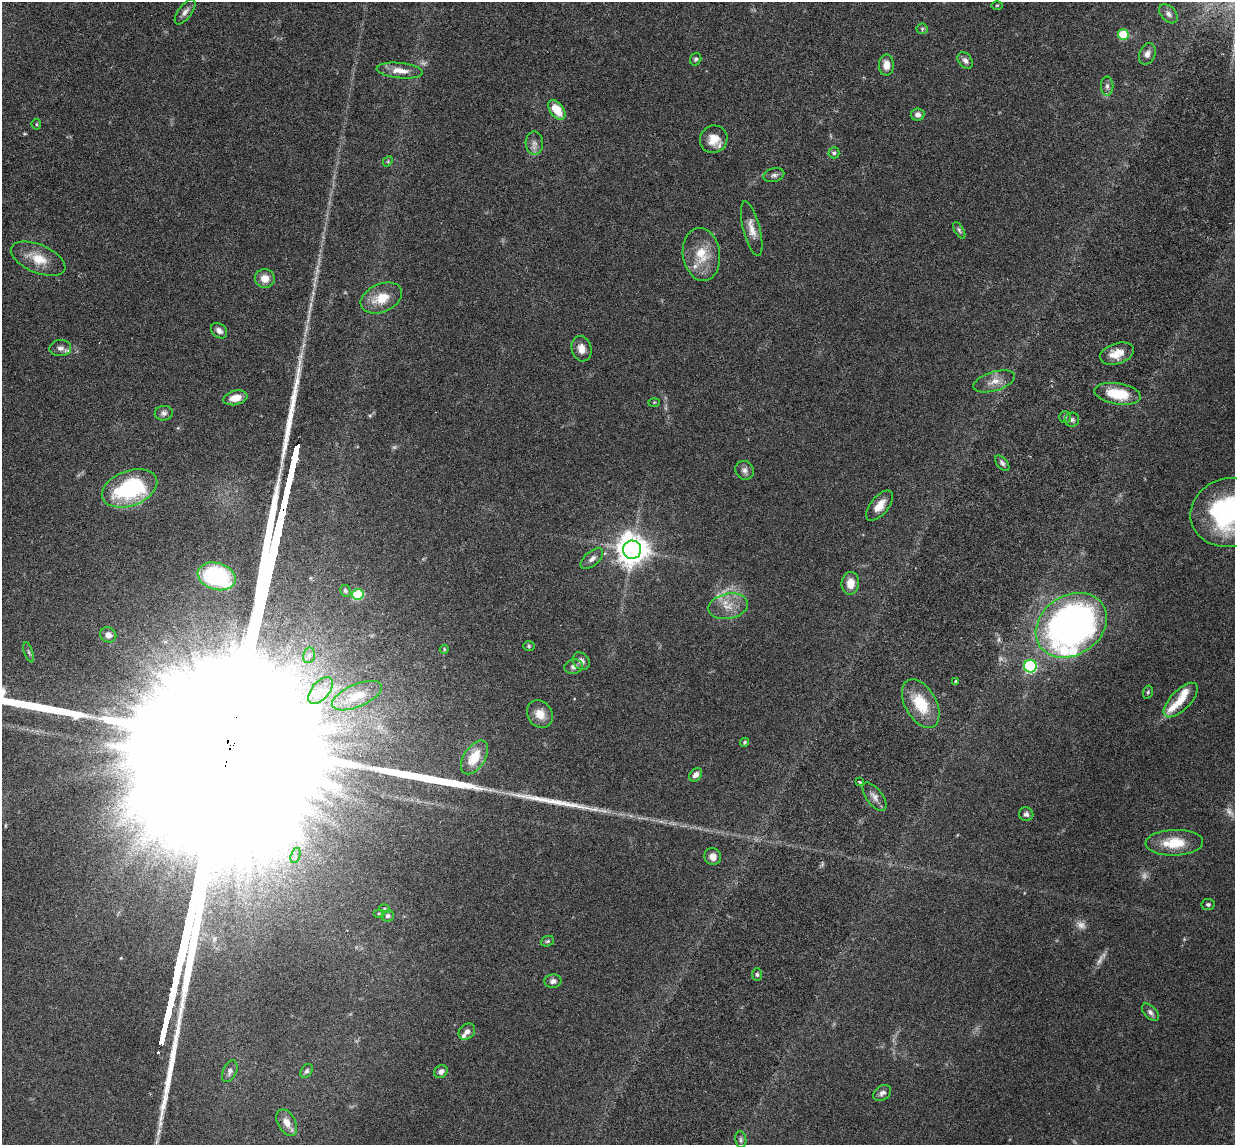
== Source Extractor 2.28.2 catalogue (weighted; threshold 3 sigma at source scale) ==
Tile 10 of 4 x 4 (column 2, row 3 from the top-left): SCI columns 1324-2556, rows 1297-2439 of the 5085 x 5014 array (HDU 1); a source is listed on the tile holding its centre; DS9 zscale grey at full resolution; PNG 1237 x 1147 px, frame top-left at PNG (2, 2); each listed source drawn as its Kron ellipse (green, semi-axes under 4 px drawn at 4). Shown black and unused: <1% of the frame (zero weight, under 3 of 6 exposures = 3% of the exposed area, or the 3 px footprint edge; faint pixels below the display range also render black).
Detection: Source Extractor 2.28.2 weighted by HDU 2 'WHT'; one run over the whole footprint, this tile lists its part. Background 0.0461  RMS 0.0033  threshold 0.0133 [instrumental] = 3 sigma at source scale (4.09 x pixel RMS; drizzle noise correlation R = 1.36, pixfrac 0.8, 0.05/0.05 arcsec/px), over >= 5 px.
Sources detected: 105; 6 too faint to see at this stretch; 5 long thin detections or spike segments (spike, bleed or trail) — neither listed nor drawn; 6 inside a brighter listed object's ellipse — not listed separately; the other 88 listed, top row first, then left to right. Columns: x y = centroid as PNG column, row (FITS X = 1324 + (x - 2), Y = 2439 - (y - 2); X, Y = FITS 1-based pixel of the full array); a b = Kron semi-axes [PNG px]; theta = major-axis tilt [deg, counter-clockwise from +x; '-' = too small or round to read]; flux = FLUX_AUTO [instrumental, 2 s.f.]
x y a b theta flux
997 5 6 3 1 0.31
185 12 15 6 53 1.5
1168 14 11 7 -46 1.4
922 29 5 5 - 0.48
1123 34 5 5 - 13
1147 54 11 7 66 1.6
696 59 6 5 - 0.63
965 60 9 6 -54 1.3
886 65 10 7 90 3
400 71 23 7 -5 3.6
1107 86 9 6 -90 0.98
557 110 11 6 -52 6.4
918 114 7 6 - 1.1
36 124 5 5 - 0.36
714 139 14 13 - 4.4
534 143 11 8 -87 1.7
834 153 5 5 - 0.74
388 161 6 4 49 0.41
774 175 10 7 14 1.1
752 229 28 8 -76 3.3
959 230 9 4 -58 0.64
701 254 26 18 -82 8
38 259 29 14 -23 6.4
265 278 10 9 - 2.9
381 298 22 14 24 6.2
219 331 9 6 -39 1.4
60 348 11 8 5 1.5
581 349 13 10 -76 2.7
1117 354 17 10 18 4.2
994 381 21 9 17 3.2
1118 394 23 10 -9 9.4
235 398 12 7 12 3.6
654 402 5 3 - 0.3
164 413 9 7 7 1
1065 417 6 6 - 0.61
1072 420 7 7 - 0.89
1002 463 9 5 -49 0.81
744 470 10 9 - 1.3
130 488 29 17 20 33
879 506 18 9 50 3.6
1229 513 39 34 15 48
632 550 9 9 - 480
592 559 13 7 40 1.5
217 576 19 13 -17 38
850 583 11 8 82 3.7
345 591 6 5 - 0.8
358 594 6 5 - 17
728 606 20 12 12 4.7
1071 625 38 30 33 150
108 635 8 7 - 2
529 646 6 5 - 0.42
444 649 4 4 - 0.32
29 652 10 4 -70 0.62
309 655 8 6 76 0.94
581 661 9 7 -47 1.6
1030 666 6 6 - 32
574 667 9 7 12 1.2
956 681 3 3 - 0.48
321 690 16 9 50 3.7
1148 692 6 4 74 0.45
357 696 27 11 23 6.4
1181 700 22 10 45 4.6
921 704 26 15 -60 11
540 714 14 12 -53 3.6
744 742 5 4 - 0.45
474 757 19 10 58 7.2
696 775 7 5 50 1.6
860 782 4 3 - 0.4
874 797 17 8 -53 1.8
1026 814 7 6 - 0.91
1174 843 29 13 2 8.7
295 856 8 4 72 1.1
713 857 8 8 - 1.9
1208 905 6 5 - 0.61
385 909 5 3 - 0.35
379 914 6 4 0 0.4
388 916 6 5 - 0.82
547 941 7 5 21 0.48
757 975 6 5 - 0.57
553 981 8 6 3 1.1
1150 1012 10 6 -46 1.1
467 1031 9 7 43 1.5
230 1071 11 7 67 1.2
306 1071 7 5 58 0.72
441 1072 7 6 - 1.4
882 1093 9 7 33 1.2
287 1123 14 9 -61 3
741 1140 8 5 -81 0.71
Isophote crosses this tile's border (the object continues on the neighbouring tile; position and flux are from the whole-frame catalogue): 1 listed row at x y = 1229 513